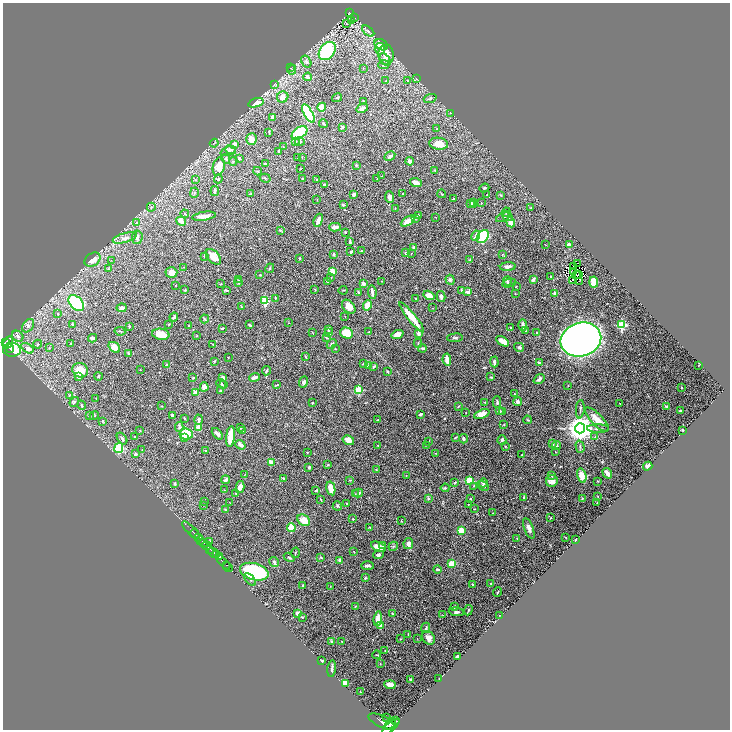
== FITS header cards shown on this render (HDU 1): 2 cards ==
NAXIS1  =                 1455
NAXIS2  =                 1455

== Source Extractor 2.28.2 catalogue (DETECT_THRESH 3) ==
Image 1455 x 1455 px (HDU 1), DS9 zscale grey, zoomed out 1/2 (1 PNG px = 2 x 2 image px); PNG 732 x 732 px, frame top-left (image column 2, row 1454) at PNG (3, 3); each listed source drawn as its Kron ellipse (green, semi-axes under 4 px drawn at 4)
Background 0.44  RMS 0.02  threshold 0.0613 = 3 sigma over >= 5 px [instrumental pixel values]
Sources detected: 477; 31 cannot appear on this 1/2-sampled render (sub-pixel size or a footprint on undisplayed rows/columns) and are neither listed nor drawn; the other 446 listed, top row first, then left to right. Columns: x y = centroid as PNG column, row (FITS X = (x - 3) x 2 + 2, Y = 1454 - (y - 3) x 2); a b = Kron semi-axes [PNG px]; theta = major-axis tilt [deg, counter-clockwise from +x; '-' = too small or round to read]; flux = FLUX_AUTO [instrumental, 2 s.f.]
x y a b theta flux
350 12 2 1 - 9.4
354 17 2 2 - 0.98
351 20 3 2 - 2.1
347 24 4 2 - 2.5
368 31 7 3 -40 6.3
381 45 7 5 -30 36
380 49 6 5 - 17
327 51 10 7 52 260
386 55 10 7 -88 45
385 59 7 4 -52 23
306 62 6 4 -58 11
384 65 5 4 - 8.1
291 68 2 1 - 0.94
363 68 3 2 - 2.2
292 70 5 3 - 4.9
308 77 4 3 - 13
417 79 3 2 - 1.6
386 80 3 2 - 1.7
407 80 3 2 - 2.7
274 84 4 3 - 3.2
283 97 6 5 - 23
337 98 5 3 - 3.7
430 98 6 4 20 6.4
363 101 3 2 - 2.4
256 103 8 3 16 33
322 107 4 3 - 54
362 108 6 4 31 15
450 113 2 2 - 1.1
308 114 10 4 -60 370
273 117 4 3 - 17
324 124 4 2 - 4.5
343 127 3 3 - 6.1
437 129 3 2 - 1.8
269 132 3 2 - 2.9
299 133 9 5 36 230
251 139 6 5 - 24
300 141 5 4 - 8.3
296 142 4 3 - 4
214 143 4 1 - 2.8
235 144 3 3 - 16
439 144 9 6 -7 45
283 147 2 2 - 2.1
231 150 5 4 - 7.3
228 151 8 4 20 11
279 151 3 2 - 5.2
390 156 6 4 29 8.5
297 157 2 2 - 1.8
302 157 3 2 - 2.2
226 159 5 4 - 7.3
239 159 4 3 - 6.2
233 161 4 3 - 3.3
410 161 4 3 - 15
265 164 3 2 - 15
356 165 4 3 - 4.2
219 166 9 6 75 53
300 169 2 2 - 1.4
435 170 3 3 - 3.2
257 171 4 3 - 3.3
382 176 3 2 - 1.7
265 178 5 2 - 3.8
218 179 4 3 - 3.5
302 179 3 2 - 5.1
377 179 2 2 - 1.9
195 180 3 3 - 3
317 180 4 3 - 3.1
416 182 6 3 -19 26
324 185 3 2 - 6.5
484 188 5 3 - 6.6
215 191 5 3 - 8.5
194 193 5 2 - 2.8
403 193 2 2 - 2.8
251 194 3 2 - 2.7
353 194 3 3 - 12
442 194 4 2 - 3.1
487 195 3 2 - 1.8
501 195 3 3 - 3.1
390 197 6 3 -83 16
453 199 2 2 - 3.9
317 200 4 1 - 1.6
474 202 3 3 - 8.1
471 203 3 2 - 2.5
481 203 2 2 - 2
343 205 3 2 - 5.1
473 205 3 3 - 8.6
151 207 4 3 - 4.9
395 208 2 2 - 2.1
531 208 3 2 - 2.4
506 212 4 3 - 3.4
185 214 4 2 - 2.8
204 216 12 3 8 27
418 216 3 3 - 11
436 217 2 1 - 1
503 217 8 3 31 9.9
508 217 5 4 - 6.9
416 218 3 3 - 3.7
318 220 7 3 69 33
181 221 5 3 - 49
408 221 8 3 31 68
511 222 5 3 - 47
137 223 4 3 - 3.9
335 227 6 3 -1 22
280 230 4 2 - 3.6
345 232 3 2 - 4.2
476 236 5 3 - 14
137 237 7 5 83 15
483 237 7 5 53 320
125 238 12 4 16 24
350 242 3 2 - 7.5
546 245 3 2 - 1.2
569 245 4 3 - 24
414 248 3 3 - 11
361 251 3 3 - 2.8
351 252 2 2 - 4
405 253 3 2 - 4.1
334 254 3 2 - 4.7
411 254 3 2 - 2
502 254 3 2 - 1.5
204 256 4 2 - 2.7
213 257 9 5 -47 40
299 258 2 2 - 3.3
92 260 9 6 37 38
111 260 3 2 - 1.5
470 260 3 2 - 1.5
578 263 2 1 - 1.7
574 266 3 1 - 0.6
183 267 2 2 - 1.6
508 267 8 4 3 13
270 268 5 3 - 3.9
108 269 3 2 - 2.8
332 271 3 3 - 100
574 271 2 1 - 1.3
171 272 6 5 - 29
260 275 2 1 - 1.9
576 275 4 1 - 1.2
578 275 2 1 - 1.7
331 277 2 2 - 1.4
550 277 3 2 - 2.3
533 279 4 2 - 15
239 280 4 3 - 3.3
450 280 5 4 - 10
572 280 2 1 - 3.9
327 281 2 2 - 3.1
381 281 2 2 - 1.4
507 281 4 3 - 6.3
579 281 2 1 - 1.1
239 282 4 3 - 4.2
594 282 5 3 - 83
509 283 7 3 12 5.4
220 284 3 2 - 2.1
363 284 3 3 - 16
175 285 2 2 - 1.3
516 286 2 2 - 1.4
315 289 3 2 - 1.7
185 290 2 2 - 4.3
226 290 3 2 - 5.2
343 290 4 2 - 2.6
461 290 3 2 - 6.9
358 292 3 2 - 5.5
372 292 7 2 -82 16
468 292 3 3 - 20
515 293 3 2 - 1.9
555 293 3 3 - 13
429 295 6 4 -32 33
441 296 5 3 - 12
275 298 2 2 - 2.2
416 299 2 2 - 2.9
265 301 3 3 - 170
76 303 9 6 -45 520
241 306 3 2 - 2
367 306 5 3 - 53
349 307 8 5 -48 38
122 308 5 3 - 13
432 308 2 2 - 1.5
58 314 3 3 - 3.6
345 316 2 2 - 1.2
174 317 4 3 - 9.3
412 317 19 3 -51 92
204 319 4 3 - 4.2
289 323 2 2 - 1.3
73 324 3 2 - 5.8
169 324 3 2 - 2.1
249 325 3 2 - 4.9
523 325 6 3 90 16
621 325 3 3 - 230
28 326 7 5 54 15
129 326 4 3 - 3.8
189 326 3 2 - 4.5
511 327 4 3 - 4.2
222 328 3 2 - 3.9
329 329 4 2 - 10
120 331 5 2 - 3
525 331 2 2 - 3.6
329 332 4 3 - 6.4
368 332 2 2 - 2.4
313 333 3 2 - 1.6
347 333 6 5 - 74
419 333 3 3 - 16
537 333 3 3 - 5.3
161 334 8 5 -10 53
397 335 6 3 22 24
18 336 6 5 - 14
197 336 3 2 - 1.8
326 337 3 2 - 2.4
93 338 4 2 - 11
455 338 7 3 5 7.1
581 340 20 17 16 3700
503 341 7 3 -33 59
8 342 7 4 62 240
5 343 3 2 - 120
71 343 2 2 - 1.9
418 343 4 2 - 2.8
38 344 4 2 - 2.7
213 344 3 2 - 2.1
332 344 6 3 43 8.6
114 347 6 4 -38 34
519 347 5 4 - 5.8
10 348 4 2 - 32
27 348 7 4 -33 21
49 348 3 2 - 1.8
422 348 4 3 - 8.7
335 349 3 2 - 2.2
12 350 9 7 -5 88
128 353 4 2 - 3.7
306 357 3 2 - 2.2
228 358 2 2 - 1.3
447 360 6 3 -83 34
214 361 3 2 - 3.6
494 362 5 2 - 12
539 362 4 3 - 3.5
363 363 3 2 - 1.3
167 365 2 2 - 13
699 365 2 1 - 1.3
368 366 4 3 - 8.1
374 366 3 2 - 6.4
140 369 2 2 - 1.6
80 370 8 7 - 64
266 371 5 3 - 6.8
388 371 2 2 - 6
98 376 4 3 - 3.7
78 377 4 3 - 4.8
223 377 4 3 - 11
254 377 5 3 - 16
491 377 3 3 - 3.4
193 378 3 2 - 3.6
539 379 6 3 39 12
304 382 6 3 69 10
221 384 5 3 - 5
224 385 3 2 - 2.8
277 385 4 1 - 3
568 385 2 2 - 1.8
204 387 4 4 - 23
681 387 2 1 - 2
359 390 3 3 - 210
220 391 3 2 - 5.5
195 393 3 3 - 25
515 394 3 2 - 1.8
69 395 3 3 - 4.2
96 398 3 2 - 1.8
74 402 5 3 - 5.9
485 402 3 2 - 2.4
497 402 6 3 87 8
518 402 4 4 - 9.9
312 403 3 2 - 3.1
620 403 2 2 - 3.3
81 405 5 3 - 4.9
162 406 3 2 - 2.3
458 406 3 3 - 3.5
667 407 4 2 - 10
580 409 9 2 85 5.4
680 410 2 2 - 4.4
500 411 4 3 - 7.8
503 411 3 2 - 2.9
466 413 3 2 - 1.5
420 414 3 2 - 6.1
482 414 8 4 21 38
89 415 3 3 - 4
94 415 5 2 - 3.2
172 415 3 3 - 13
185 418 4 2 - 2.2
597 419 16 5 -46 47
199 420 5 3 - 12
377 420 2 2 - 2.1
527 420 4 3 - 3.3
103 421 4 3 - 3.9
504 424 3 2 - 2.6
179 427 5 4 - 6.4
198 428 4 3 - 39
241 428 3 3 - 2.6
580 428 5 5 - 5300
598 428 11 3 -2 12
683 430 3 2 - 5.2
140 431 3 2 - 2.3
243 431 3 2 - 3.1
186 434 6 5 - 96
217 434 7 4 -49 15
231 436 10 4 84 81
595 436 4 2 - 3.1
135 437 3 3 - 2.7
455 437 3 2 - 3.7
185 438 3 2 - 30
122 439 6 3 -52 8.3
463 439 5 3 - 7.5
348 440 6 4 -32 34
502 440 5 4 - 10
428 441 3 2 - 1.6
553 444 3 3 - 5.7
240 445 5 3 - 18
426 445 2 2 - 1.8
378 446 3 3 - 2.3
505 446 3 2 - 3.6
557 446 4 4 - 4.6
580 447 6 2 -75 4.8
119 448 5 4 - 200
142 450 2 1 - 1.2
206 451 2 2 - 3.8
555 451 3 2 - 1.4
307 452 2 2 - 2.5
435 453 3 2 - 1.5
135 454 4 3 - 7.8
522 455 3 2 - 2.2
271 462 4 2 - 28
328 465 3 2 - 2.6
648 466 5 3 - 11
309 467 3 3 - 6.3
376 470 3 2 - 3.9
607 473 5 3 - 20
244 475 4 2 - 1.8
406 476 2 2 - 1.5
551 476 3 2 - 3.1
582 476 7 4 -75 52
283 478 4 2 - 2.7
226 480 4 3 - 13
350 480 3 2 - 2.1
469 481 3 3 - 210
552 481 6 5 - 26
598 481 2 2 - 2.7
455 482 4 2 - 3.4
483 483 4 4 - 5.2
175 484 3 3 - 5.5
474 486 4 3 - 3.4
483 486 6 4 -28 7.8
240 487 6 4 77 26
331 488 7 3 -77 53
445 488 4 3 - 3.4
225 490 2 2 - 2
316 490 4 2 - 4.7
236 493 3 2 - 3.1
358 493 5 3 - 7
355 494 3 2 - 2.3
597 496 2 1 - 1.6
524 497 2 2 - 6.6
428 498 4 3 - 5.1
582 498 3 2 - 3.3
321 499 3 2 - 2.4
470 499 3 2 - 4
205 502 3 2 - 1.6
230 503 3 1 - 1.5
597 503 3 1 - 1.7
347 504 3 3 - 3.5
468 504 2 2 - 1.6
204 505 2 2 - 1.4
337 506 4 4 - 6.5
225 509 3 3 - 2.4
475 509 3 2 - 1.7
493 513 2 2 - 1.1
551 518 3 3 - 3.6
353 519 2 2 - 2.5
304 520 7 5 -37 62
401 521 3 1 - 1.5
370 527 3 2 - 2.7
291 528 4 4 - 89
529 528 11 4 -68 16
191 530 11 2 -44 73
461 530 3 2 - 98
195 534 5 2 - 200
198 537 3 2 - 130
566 537 2 2 - 1.1
517 538 2 2 - 2.4
576 539 3 1 - 1.8
201 540 2 1 - 100
204 542 4 2 - 260
210 542 3 2 - 3.2
408 544 5 4 - 16
207 546 4 2 - 110
383 546 3 3 - 3.8
393 546 5 3 - 4.7
379 547 8 4 -23 31
210 549 3 2 - 81
354 552 3 2 - 1.4
213 553 5 1 - 120
295 553 5 2 - 3.4
216 555 3 2 - 45
378 555 5 4 - 9.7
219 557 4 2 - 36
289 557 6 3 -32 6.3
321 557 4 3 - 4.6
340 560 4 4 - 7.9
223 562 9 2 -44 250
274 562 5 4 - 8.6
452 564 4 3 - 84
226 565 3 2 - 130
367 566 6 2 -1 9.8
228 567 5 2 - 120
438 569 4 3 - 6.6
254 572 14 8 -15 630
365 578 3 3 - 5.2
250 579 7 3 -48 6.7
490 583 2 2 - 1.5
472 584 3 2 - 3.8
303 586 3 3 - 9
330 586 2 2 - 1.4
498 592 5 2 - 2.9
355 606 3 2 - 2.6
454 607 3 3 - 6.4
468 610 5 2 - 4.8
456 612 7 4 -6 9.9
297 613 3 2 - 24
392 614 3 2 - 3.3
443 615 2 2 - 1.4
500 615 2 1 - 1.1
302 617 4 2 - 4.4
378 619 7 4 82 50
381 626 3 3 - 21
426 628 5 3 - 8
408 634 3 2 - 1.9
417 638 3 2 - 1.4
429 638 7 6 - 33
400 639 3 2 - 1.5
342 641 3 2 - 2.2
332 642 2 2 - 19
385 650 2 2 - 1.3
377 655 4 1 - 2.7
458 657 3 3 - 15
322 661 3 3 - 3.2
380 664 3 2 - 1.5
332 669 8 2 84 7.1
439 678 2 1 - 0.99
411 680 3 2 - 7.8
345 683 4 3 - 42
390 685 6 3 -6 31
360 692 3 2 - 1.4
387 717 3 2 - 2.2
382 721 15 5 -24 1200
396 721 2 1 - 400
390 724 7 2 39 640
391 727 11 3 41 1100
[31 sub-pixel or undisplayed-footprint detections neither listed nor drawn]